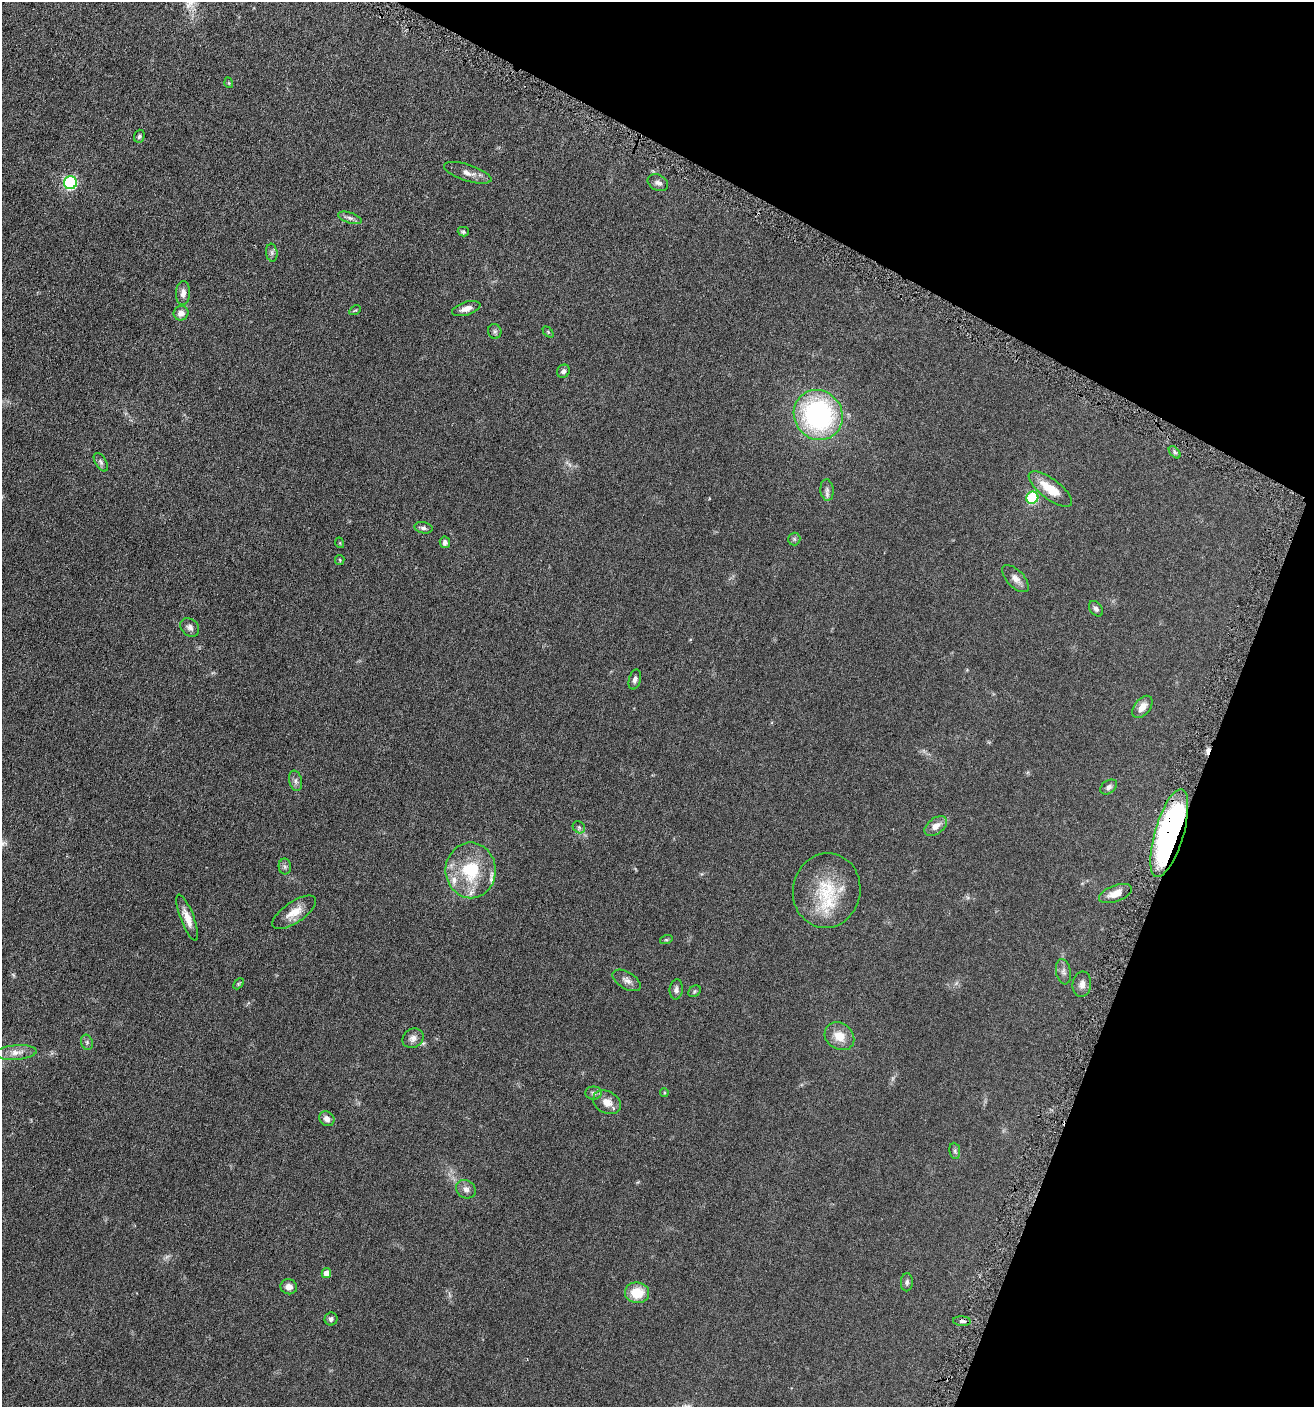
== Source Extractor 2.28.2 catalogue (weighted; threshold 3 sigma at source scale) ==
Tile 8 of 4 x 4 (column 4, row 2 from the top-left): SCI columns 4074-5385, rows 2825-4229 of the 5662 x 5646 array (HDU 1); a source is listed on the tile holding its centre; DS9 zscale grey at full resolution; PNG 1316 x 1409 px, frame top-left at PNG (2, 2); each listed source drawn as its Kron ellipse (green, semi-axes under 4 px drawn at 4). Shown black and unused: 21% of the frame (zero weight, under 3 of 6 exposures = <1% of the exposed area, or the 3 px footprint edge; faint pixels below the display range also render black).
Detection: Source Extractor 2.28.2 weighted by HDU 2 'WHT'; one run over the whole footprint, this tile lists its part. Background 0.0496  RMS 0.0059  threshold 0.0241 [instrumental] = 3 sigma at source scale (4.09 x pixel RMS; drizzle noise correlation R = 1.36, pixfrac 0.8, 0.05/0.05 arcsec/px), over >= 5 px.
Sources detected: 69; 2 cosmic-ray / hot-pixel residue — neither listed nor drawn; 2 inside a brighter listed object's ellipse — not listed separately; the other 65 listed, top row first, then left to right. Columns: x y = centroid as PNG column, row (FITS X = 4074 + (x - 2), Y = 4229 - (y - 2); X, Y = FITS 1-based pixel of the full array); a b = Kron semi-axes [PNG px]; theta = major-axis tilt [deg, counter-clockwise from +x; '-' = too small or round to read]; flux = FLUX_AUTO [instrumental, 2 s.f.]
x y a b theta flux
229 83 5 3 - 0.42
139 136 6 5 - 0.9
468 173 24 8 -18 3.9
70 183 6 6 - 68
658 183 11 7 -29 2.1
350 218 12 5 -18 1.7
463 232 5 4 - 1.1
272 253 9 5 -84 1.2
183 293 12 7 87 2.8
466 309 15 6 17 3.2
355 310 6 4 30 0.64
181 313 7 7 - 3
495 331 7 6 - 1.2
548 332 6 4 -46 0.56
563 371 7 6 - 1.4
818 415 26 24 -55 89
1175 452 7 4 -47 0.98
101 462 10 5 -59 1.3
1050 489 26 10 -37 12
827 490 11 6 -85 1.8
1032 498 6 6 - 39
423 528 9 5 -11 1.4
794 539 6 6 - 0.92
445 542 6 5 - 1.7
340 543 5 3 - 0.42
340 560 5 4 - 0.57
1016 579 17 8 -46 3.5
1096 609 9 6 -53 1.4
190 627 10 8 -44 2.1
635 680 10 6 75 1.6
1142 707 13 8 51 4.5
296 781 10 6 -78 1.8
1109 787 9 6 35 1.6
936 826 13 7 38 4.1
579 827 7 5 -44 1
1169 833 46 14 74 120
285 867 8 6 -89 1.3
471 870 28 25 -90 27
827 890 37 33 80 27
1115 894 17 8 21 5.7
294 912 25 10 35 7
187 918 24 6 -69 5.5
666 940 6 4 18 0.56
1063 972 13 7 -79 2.1
627 980 15 8 -31 2.9
239 984 6 4 46 0.64
1082 984 13 9 83 2.8
676 989 10 6 84 1.8
694 991 7 5 36 0.77
839 1036 16 13 -35 7.4
413 1038 11 9 33 2.6
87 1042 8 5 -71 1.1
16 1053 21 7 5 4.2
593 1093 8 6 0 1.5
664 1093 4 4 - 0.56
607 1102 15 11 -28 5.5
327 1119 8 7 - 2.6
955 1151 8 5 -82 0.99
466 1189 10 8 -34 2.3
326 1273 5 4 - 4
907 1282 9 6 87 1.3
289 1287 8 7 - 3.2
637 1293 12 10 -6 12
331 1319 6 6 - 1.5
962 1321 9 4 -5 1.4
Overlapping masked pixels (flux is a lower limit): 1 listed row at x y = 1169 833